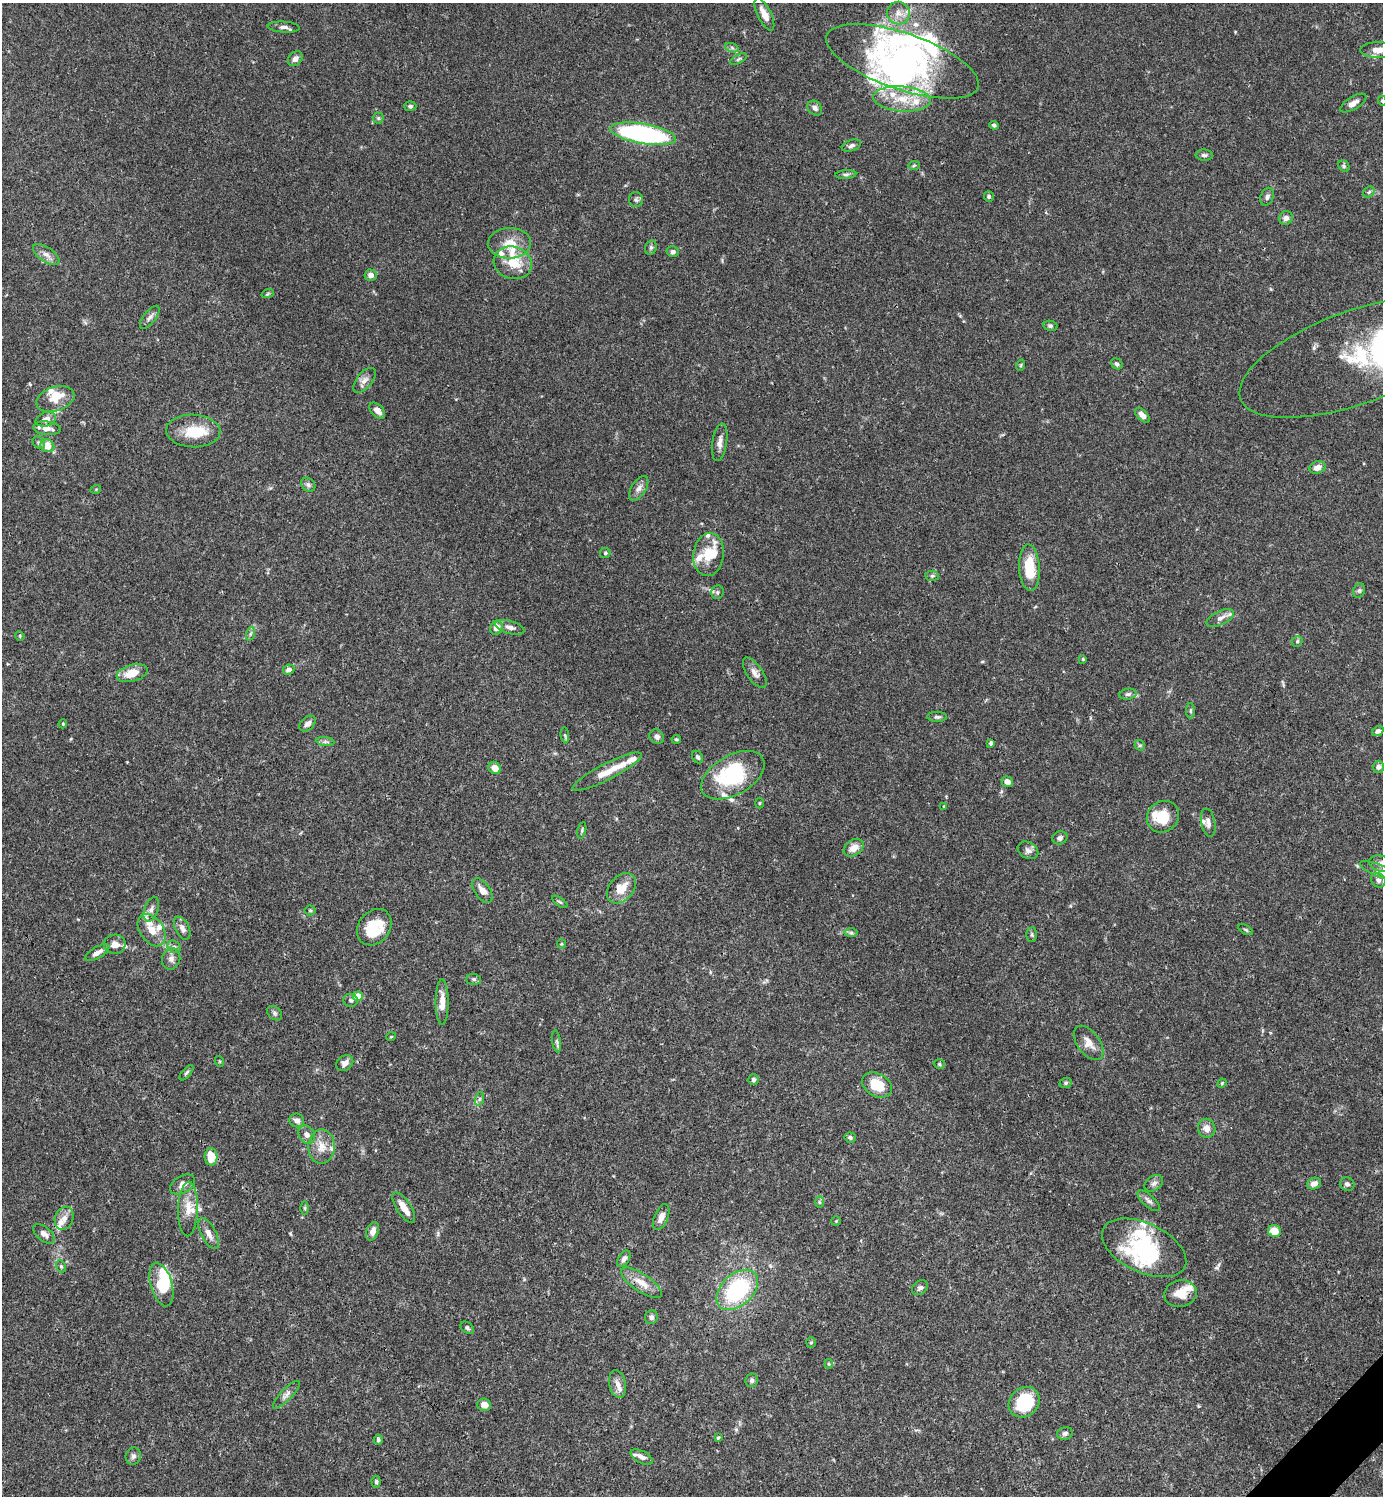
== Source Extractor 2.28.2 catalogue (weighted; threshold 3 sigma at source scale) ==
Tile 6 of 4 x 4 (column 2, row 2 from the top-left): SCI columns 1681-3061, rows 2991-4484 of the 5982 x 5983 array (HDU 1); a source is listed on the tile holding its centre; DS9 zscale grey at full resolution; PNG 1385 x 1498 px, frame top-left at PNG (2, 3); each listed source drawn as its Kron ellipse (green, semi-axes under 4 px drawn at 4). Shown black and unused: <1% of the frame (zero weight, under 3 of 4 exposures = <1% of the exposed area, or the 3 px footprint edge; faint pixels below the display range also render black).
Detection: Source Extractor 2.28.2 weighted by HDU 2 'WHT'; one run over the whole footprint, this tile lists its part. Background 0.0643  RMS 0.0032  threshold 0.0143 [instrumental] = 3 sigma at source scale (4.5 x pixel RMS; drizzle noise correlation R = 1.50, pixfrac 1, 0.05/0.05 arcsec/px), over >= 5 px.
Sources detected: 217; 10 inside a brighter object's white glare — neither listed nor drawn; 32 inside a brighter listed object's ellipse — not listed separately; the other 175 listed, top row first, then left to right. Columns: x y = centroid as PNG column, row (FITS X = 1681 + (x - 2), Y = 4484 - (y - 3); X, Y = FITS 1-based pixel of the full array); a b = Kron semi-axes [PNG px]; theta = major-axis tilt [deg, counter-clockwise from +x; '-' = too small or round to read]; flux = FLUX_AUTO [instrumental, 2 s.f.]
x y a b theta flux
898 13 11 11 - 2.8
764 14 18 6 -64 3.2
284 27 16 5 -4 1.3
732 48 7 4 -19 0.69
1378 50 18 8 -1 3
295 59 8 6 47 1.3
739 59 9 4 28 0.62
902 61 80 28 -19 57
902 99 29 12 -4 8.9
1382 101 5 4 - 0.39
1353 103 15 6 31 2
410 106 6 5 - 0.61
815 108 8 6 -48 1.1
378 118 5 5 - 0.5
994 125 5 4 - 0.65
643 134 33 10 -10 58
851 146 10 5 19 1.1
1204 155 8 5 -4 1
914 166 6 4 3 0.44
1344 166 6 5 - 0.52
846 174 10 4 4 0.75
1369 192 6 5 - 0.6
989 196 5 5 - 0.6
1267 197 9 6 68 1.1
636 199 7 7 - 0.74
1286 218 7 6 - 1.4
509 243 21 15 3 5.9
651 248 7 5 70 0.64
673 252 6 5 - 1
46 254 15 7 -35 2
513 263 19 16 -18 7.1
371 275 6 5 - 1.7
268 293 6 4 20 0.39
150 317 14 6 52 1.3
1050 326 7 5 -10 0.68
1357 357 124 46 20 59
1117 364 6 5 - 0.69
1021 365 6 3 71 0.35
364 380 15 7 50 2
55 399 20 12 17 4.5
377 411 9 6 -45 1.9
1142 415 9 5 -46 1.7
46 419 10 7 17 2.2
47 428 14 6 -6 2.4
193 431 27 16 -2 9.9
720 442 19 7 81 2.2
39 443 7 5 -43 0.68
47 446 7 6 - 4.1
1317 467 8 6 19 2.1
308 485 8 6 -46 0.78
639 488 14 7 57 1.7
96 489 5 3 - 0.26
605 553 5 5 - 0.52
709 554 21 15 83 6.8
1029 568 23 10 -86 9.4
932 576 7 5 -5 0.61
1359 590 7 6 - 0.71
717 592 7 6 - 0.71
1220 618 15 7 25 1.8
510 627 15 6 -16 1.9
496 628 7 6 - 2.2
250 634 7 4 71 0.6
20 636 5 4 - 0.34
1297 641 6 5 - 0.49
1083 659 3 3 - 0.37
289 670 6 5 - 1.2
132 673 16 8 16 5.3
755 673 17 8 -55 1.9
1128 694 9 5 9 0.9
1191 711 8 3 -90 0.48
937 717 10 5 -2 0.75
63 724 4 3 - 0.33
307 724 9 6 41 1.4
1378 731 6 4 33 1.1
565 735 8 3 -84 0.41
657 737 8 6 -36 1.2
676 739 5 3 - 0.37
325 742 9 4 -8 0.8
991 743 4 3 - 0.82
1140 745 5 5 - 0.47
698 757 6 5 - 0.75
1378 767 6 5 - 1.2
495 768 6 5 - 2.8
607 772 38 8 27 5.6
733 775 35 20 30 20
1007 782 6 5 - 2
759 803 5 3 - 0.32
944 806 4 3 - 0.27
1163 817 17 15 40 8.1
1208 823 14 7 -79 1.6
582 830 8 4 78 0.54
1060 838 8 6 24 0.9
854 848 11 7 33 3
1028 850 11 8 -29 1.4
1381 864 11 8 -16 1.7
1380 871 21 6 -21 2.3
1378 880 8 6 -45 1.1
621 888 17 12 48 5.4
482 890 14 7 -54 2.7
560 902 9 4 -35 0.54
151 909 13 7 70 1.6
310 910 5 5 - 0.45
374 927 20 15 51 11
182 928 12 7 -64 1.7
152 930 18 11 -55 4.1
1246 930 8 3 -29 0.41
851 933 7 4 0 0.59
1032 935 7 5 -89 0.6
115 944 11 9 1 2.4
561 944 4 4 - 0.35
174 947 7 5 -41 0.86
97 953 13 5 30 1.8
171 959 11 9 72 1.7
474 979 7 5 -3 0.72
358 996 5 5 - 5.3
351 1000 7 6 - 0.76
442 1002 23 6 -90 3.5
275 1013 8 6 -42 0.8
391 1037 5 3 - 0.28
557 1042 11 4 -80 0.74
1089 1043 20 11 -53 3.1
219 1061 5 3 - 0.33
345 1063 9 7 35 1.8
939 1064 6 4 -16 0.57
186 1073 9 3 50 0.55
753 1080 5 5 - 0.88
1066 1083 6 5 - 0.55
1222 1083 5 4 - 0.35
877 1085 16 11 -30 8.6
479 1099 7 4 71 0.57
297 1120 7 6 - 1.6
1207 1128 9 8 - 2.4
307 1135 10 7 -57 1.6
850 1137 5 5 - 0.66
321 1147 17 13 89 4.1
211 1157 8 6 -88 5.8
1154 1183 10 7 36 1.2
1314 1183 7 5 17 1.7
182 1184 13 8 31 1.9
1347 1184 7 6 - 0.96
1149 1201 14 6 -41 1.3
819 1202 6 4 -88 0.51
305 1208 6 4 -89 0.46
404 1208 18 7 -57 3.5
188 1209 27 10 88 4.7
661 1217 14 7 68 2.2
64 1218 12 9 70 2.3
836 1221 4 4 - 0.32
373 1231 9 6 70 2.1
1274 1231 6 6 - 4.7
44 1234 13 6 -41 1.7
209 1234 17 7 -62 2.5
1144 1248 45 24 -25 23
624 1259 9 5 59 1.2
61 1266 6 4 -69 0.46
641 1283 24 8 -34 4.4
161 1284 22 11 -74 10
920 1288 9 6 36 1
737 1290 24 15 43 30
1180 1294 16 13 10 5
651 1317 7 6 - 0.83
467 1328 7 5 -36 0.66
811 1343 5 5 - 0.43
829 1364 4 4 - 0.35
752 1380 7 6 - 0.76
617 1384 14 8 -79 2.1
286 1395 18 5 46 1.6
1024 1402 17 14 41 15
484 1405 7 6 - 2.5
1065 1433 8 6 16 0.86
718 1438 3 3 - 0.37
378 1440 5 4 - 0.57
133 1456 9 7 72 1.1
642 1457 12 6 -28 1.4
376 1482 6 4 -88 0.54
Overlapping masked pixels (flux is a lower limit): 1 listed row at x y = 404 1208
Isophote crosses this tile's border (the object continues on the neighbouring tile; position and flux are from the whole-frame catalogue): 5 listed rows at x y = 1378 50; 1382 101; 1357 357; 1381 864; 1380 871